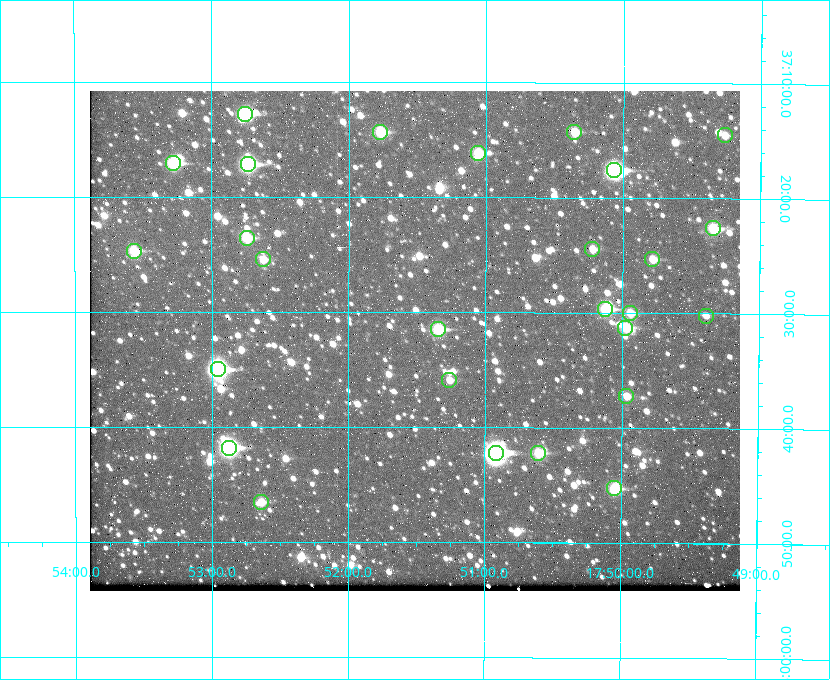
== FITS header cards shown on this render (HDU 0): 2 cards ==
NAXIS1  =                  650 / Width of table row in bytes
NAXIS2  =                  500 / Number of rows in table

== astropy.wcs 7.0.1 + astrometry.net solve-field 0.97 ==
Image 650 x 500 px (HDU 0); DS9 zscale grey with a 90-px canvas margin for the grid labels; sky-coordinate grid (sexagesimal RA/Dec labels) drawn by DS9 from the SOLVED WCS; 27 Tycho-2 reference stars matched to detected sources circled (green)
Header WCS: none
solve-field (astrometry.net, Tycho-2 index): SOLVED blind (the file carries no WCS)
Solved WCS: RA---TAN-SIP/DEC--TAN-SIP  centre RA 17:51:31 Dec +37:32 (267.88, +37.54 deg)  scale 5.22 arcsec/px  FOV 56.5' x 43.5'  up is +180 deg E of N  parity flipped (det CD > 0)
(file carries no celestial WCS; the grid is the blind solution)
Tycho-2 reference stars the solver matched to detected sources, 27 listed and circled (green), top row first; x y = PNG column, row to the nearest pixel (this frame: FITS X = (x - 90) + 1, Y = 500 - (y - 91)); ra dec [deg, ICRS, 3 dp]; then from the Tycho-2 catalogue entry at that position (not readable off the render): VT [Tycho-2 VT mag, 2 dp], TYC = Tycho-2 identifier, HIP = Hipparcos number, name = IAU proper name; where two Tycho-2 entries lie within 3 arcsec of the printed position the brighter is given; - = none
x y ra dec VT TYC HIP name
245 114 268.189 +37.213 9.71 2620-542-1 - -
380 132 267.943 +37.240 10.39 2620-505-1 - -
574 132 267.589 +37.238 11.09 2619-212-1 - -
725 135 267.316 +37.242 12.03 2619-611-1 - -
478 153 267.764 +37.270 10.17 2620-784-1 - -
173 163 268.319 +37.285 9.88 2620-536-1 - -
248 164 268.183 +37.286 8.98 2620-786-1 87506 -
614 170 267.517 +37.293 8.96 2619-379-1 - -
713 228 267.335 +37.377 10.60 2619-634-1 - -
247 238 268.186 +37.393 10.44 2620-175-1 - -
592 249 267.555 +37.408 11.50 2619-358-1 - -
134 251 268.392 +37.412 10.60 2620-800-1 - -
263 259 268.156 +37.424 11.25 2620-712-1 - -
652 259 267.445 +37.422 11.17 2619-451-1 - -
605 309 267.531 +37.495 10.07 2619-274-1 - -
630 313 267.485 +37.500 11.33 2619-40-1 - -
706 316 267.347 +37.503 12.15 3088-638-1 - -
625 328 267.494 +37.522 10.35 3088-270-1 - -
438 329 267.836 +37.525 9.96 3089-889-1 - -
218 369 268.239 +37.584 8.64 3089-755-1 - -
449 380 267.815 +37.598 11.54 3089-1081-1 - -
626 396 267.491 +37.621 11.40 3088-1284-1 - -
229 448 268.219 +37.697 8.93 3089-671-1 - -
496 453 267.730 +37.705 8.13 3089-1203-1 87349 -
538 453 267.652 +37.703 11.04 3089-693-1 - -
614 488 267.512 +37.755 10.10 3089-2332-1 - -
261 502 268.159 +37.775 11.22 3089-2245-1 - -